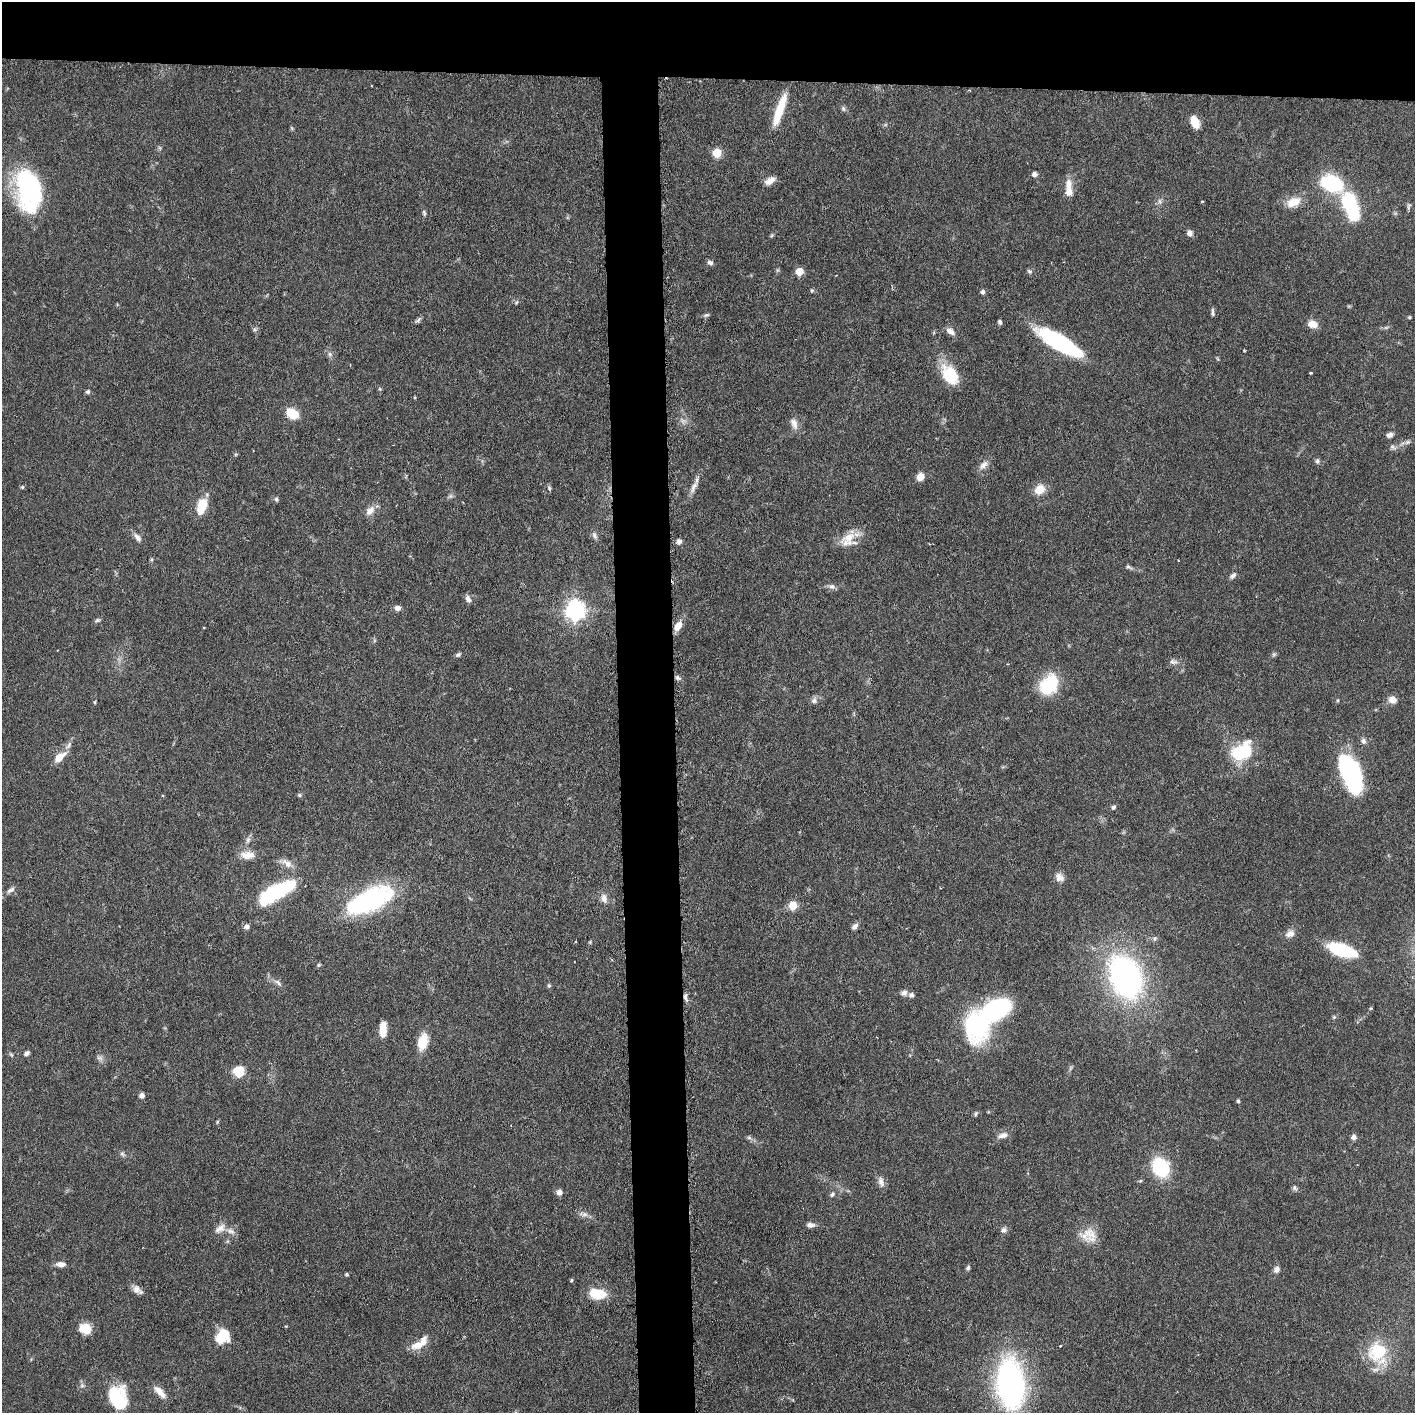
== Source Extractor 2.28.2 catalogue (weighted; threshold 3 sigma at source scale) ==
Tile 2 of 3 x 3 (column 2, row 1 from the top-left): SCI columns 1432-2844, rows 2826-4236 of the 4276 x 4236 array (HDU 1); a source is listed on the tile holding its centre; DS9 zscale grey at full resolution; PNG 1417 x 1415 px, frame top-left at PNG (2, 2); no overlay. Shown black and unused: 9% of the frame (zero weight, under 3 of 6 exposures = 1% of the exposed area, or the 3 px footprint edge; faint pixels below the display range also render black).
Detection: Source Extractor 2.28.2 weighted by HDU 2 'WHT'; one run over the whole footprint, this tile lists its part. Background 0.0621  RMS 0.0029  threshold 0.012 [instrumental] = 3 sigma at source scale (4.09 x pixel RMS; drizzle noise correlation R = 1.36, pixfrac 0.8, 0.05/0.05 arcsec/px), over >= 5 px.
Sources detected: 152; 2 too faint to see at this stretch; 2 inside a brighter object's white glare — not listed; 3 inside a brighter listed object's ellipse — not listed separately; the other 145 listed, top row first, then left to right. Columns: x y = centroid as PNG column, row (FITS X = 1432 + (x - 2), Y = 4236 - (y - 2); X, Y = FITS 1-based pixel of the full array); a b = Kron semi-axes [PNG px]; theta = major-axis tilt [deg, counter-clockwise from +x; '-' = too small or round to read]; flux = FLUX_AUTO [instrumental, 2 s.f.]
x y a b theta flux
843 109 7 5 -70 0.59
780 110 38 8 71 8.2
1195 122 12 7 -68 4.4
292 128 6 4 -71 0.34
160 148 6 4 -71 0.39
717 153 6 6 - 8.3
1034 174 6 6 - 0.94
770 181 12 7 32 2.4
1332 183 18 10 -27 30
1069 188 25 9 -87 3.3
28 190 49 28 -81 35
1202 201 4 3 - 0.25
1293 202 18 11 26 4.2
1349 203 19 16 -77 14
424 213 8 4 -75 0.56
1190 233 8 7 - 1.1
772 235 6 4 71 0.37
710 262 8 6 -25 0.78
799 271 5 5 - 7
1029 271 8 5 -37 0.53
812 290 6 5 - 0.4
983 292 5 5 - 0.68
517 302 6 3 69 0.35
1213 312 9 4 -89 0.69
706 315 8 5 25 0.54
1409 317 5 4 - 0.37
418 320 11 4 41 0.67
1000 322 6 4 -74 0.63
1313 324 10 8 -14 3
254 329 6 5 - 0.52
950 331 12 7 -40 1.6
1060 343 42 12 -30 36
330 354 7 6 - 0.77
1310 373 3 2 - 0.31
950 375 19 13 -57 13
380 389 5 4 - 0.32
88 392 5 5 - 0.64
292 414 9 7 -36 10
683 421 9 4 5 0.77
794 423 16 8 -67 2
1390 435 9 7 11 0.99
1407 442 9 5 26 0.79
1393 447 10 5 -25 0.8
236 454 6 3 18 0.29
1317 461 7 6 - 0.66
983 465 15 8 42 1.7
920 477 9 8 - 2.1
22 487 5 5 - 0.37
694 487 19 7 64 2
549 488 7 4 -76 0.52
1040 489 11 9 37 4.1
450 496 6 6 - 0.62
276 499 7 6 - 0.56
202 506 17 10 72 6.9
370 511 14 9 50 2.2
594 535 10 6 -66 0.86
137 537 13 6 -50 1.3
849 537 21 16 37 5.3
679 541 7 6 - 0.98
1129 567 11 4 -23 0.67
1233 575 10 6 43 0.93
832 586 10 7 -11 1
468 599 10 7 -64 1.1
397 608 7 6 - 1.3
575 610 8 7 - 130
97 620 8 5 30 0.56
678 626 10 6 52 3.4
458 655 7 5 32 0.6
1173 662 12 6 -11 1.1
677 677 7 6 - 0.73
1049 684 24 18 56 13
814 700 9 8 - 1
1338 700 5 3 - 0.29
1392 700 8 7 - 2.5
95 702 5 3 - 0.31
1363 741 8 7 - 0.89
68 745 12 6 50 1.2
1242 751 26 18 36 14
59 757 15 8 41 3.8
1351 771 33 16 -61 36
163 795 4 3 - 0.27
299 795 5 5 - 0.43
1113 807 6 5 - 0.56
248 840 9 6 63 0.89
247 855 20 10 -1 3.2
286 863 20 9 -28 2.3
1059 877 13 10 -41 1.8
11 890 13 6 31 1.1
276 892 41 13 29 29
604 898 13 8 -72 1.7
369 900 49 20 25 43
793 905 5 5 - 8.3
855 926 9 6 46 1.1
247 927 6 6 - 1.1
1290 934 13 9 21 1.8
1342 950 28 11 -18 17
319 965 6 4 21 0.39
1125 977 35 25 -67 87
278 983 14 6 -42 1.2
549 985 6 4 -89 0.47
904 993 8 7 - 1
911 995 7 6 - 0.87
685 997 11 5 -80 1.1
1371 1008 5 3 - 0.29
996 1009 31 18 22 36
1334 1017 6 5 - 0.43
383 1029 17 7 86 3.9
423 1042 14 9 77 7.4
27 1053 7 5 42 0.79
11 1055 8 4 -44 0.45
100 1058 9 6 -15 0.93
239 1071 11 11 - 5.9
142 1095 6 6 - 1.1
1238 1101 5 4 - 0.41
976 1114 7 5 58 0.48
217 1122 6 3 72 0.32
1002 1135 15 7 12 1.6
1354 1137 6 5 - 1.3
749 1138 7 4 -1 0.56
122 1154 8 6 -68 0.62
1161 1167 19 15 -62 15
881 1182 15 7 -76 1.5
1294 1188 8 6 -60 0.66
559 1192 6 6 - 1.6
832 1194 8 5 39 0.65
584 1214 13 6 -11 1.3
810 1225 10 6 -3 1.2
220 1228 17 10 34 2.2
1004 1230 7 7 - 0.95
1088 1235 23 17 -6 4.8
60 1264 10 6 -4 1.7
968 1268 6 5 - 0.55
1277 1269 9 7 53 1.1
346 1274 5 4 - 0.4
571 1280 5 3 - 0.33
137 1290 14 8 -42 1.6
597 1294 14 8 -10 11
85 1329 14 12 -22 3.9
222 1336 17 14 52 6.4
418 1345 16 9 20 3.8
1060 1346 3 2 - 0.26
1378 1351 27 24 25 12
1010 1384 46 25 -84 74
160 1392 19 7 -47 2.6
118 1399 22 16 -77 16
Overlapping masked pixels (flux is a lower limit): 1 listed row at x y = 685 997